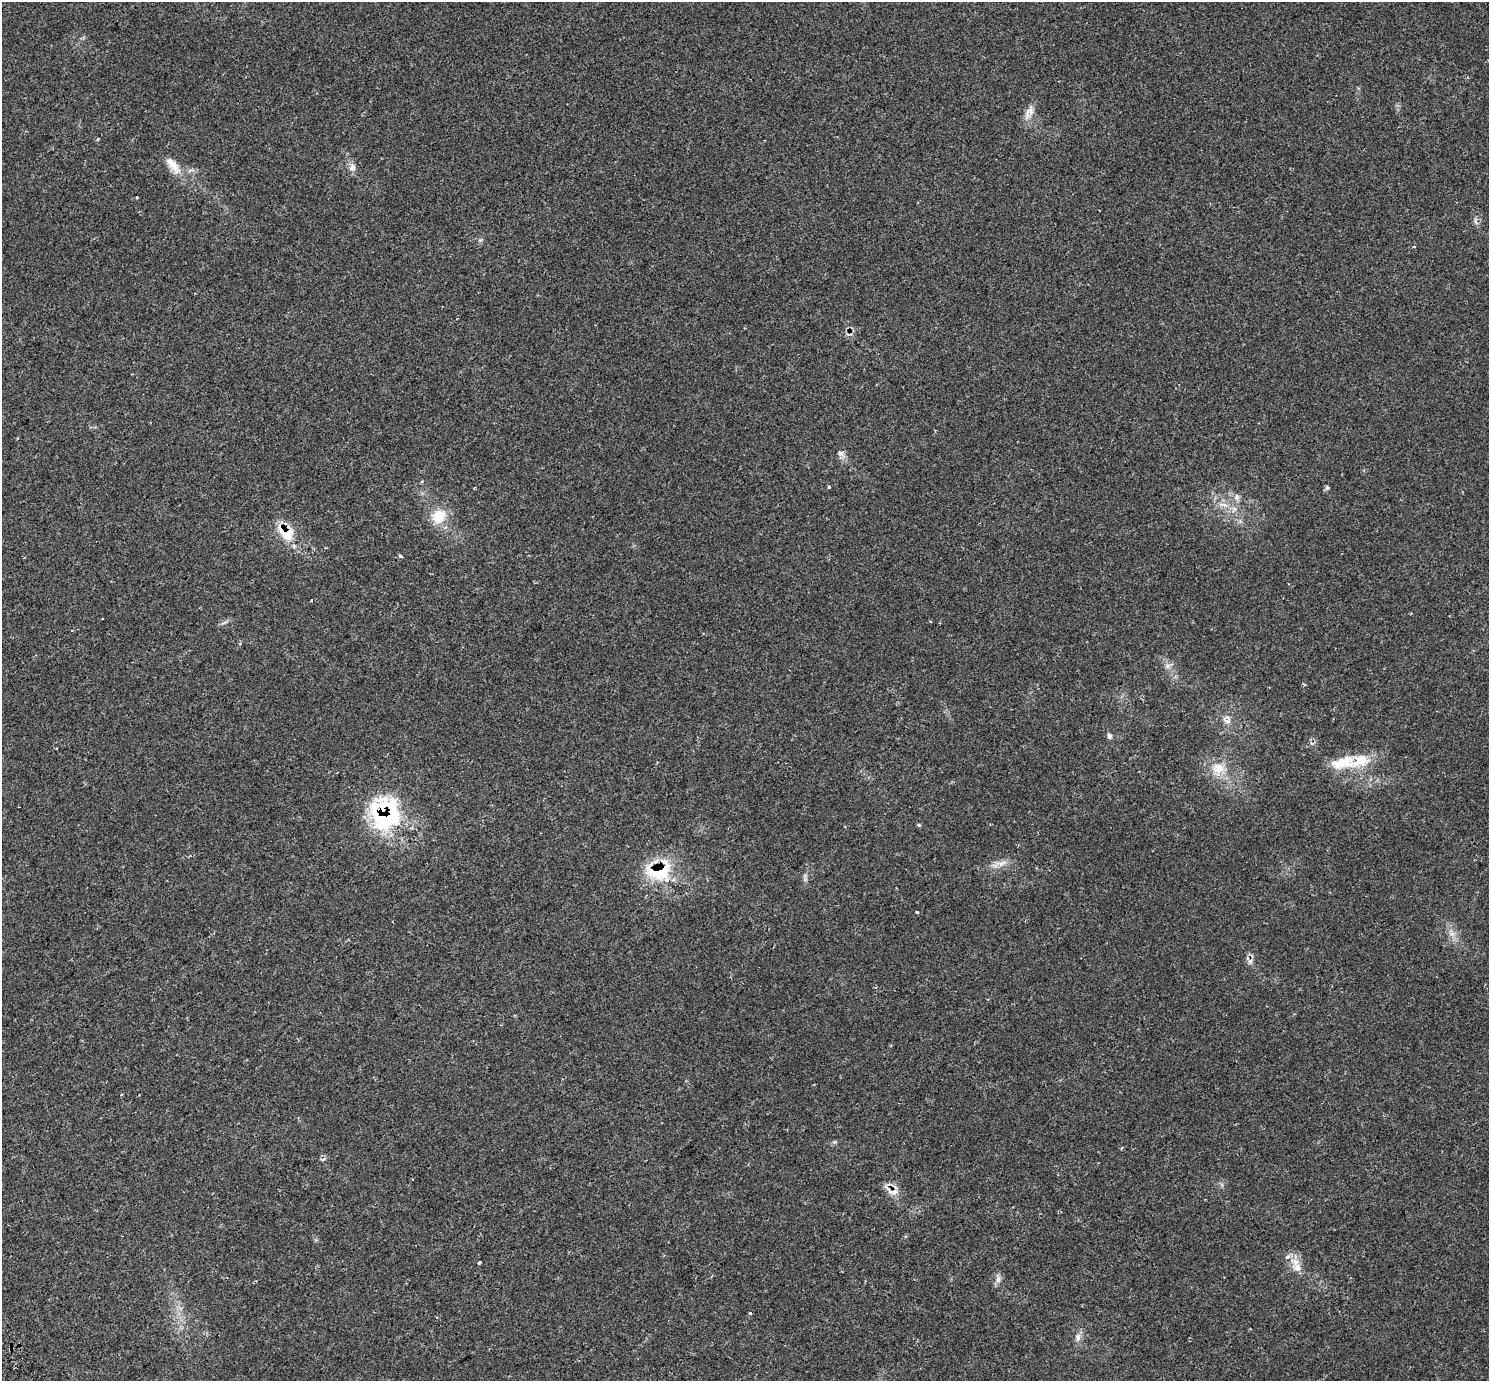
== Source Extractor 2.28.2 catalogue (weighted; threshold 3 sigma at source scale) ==
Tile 7 of 4 x 4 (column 3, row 2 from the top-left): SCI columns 3049-4535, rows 3046-4424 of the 6091 x 6029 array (HDU 1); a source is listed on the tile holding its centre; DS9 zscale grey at full resolution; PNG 1491 x 1383 px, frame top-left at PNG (2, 2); no overlay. Shown black and unused: <1% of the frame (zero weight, under 2 of 3 exposures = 5% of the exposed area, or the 3 px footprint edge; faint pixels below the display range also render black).
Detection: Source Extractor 2.28.2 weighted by HDU 2 'WHT'; one run over the whole footprint, this tile lists its part. Background 0.0225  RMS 0.0032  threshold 0.0145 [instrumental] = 3 sigma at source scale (4.5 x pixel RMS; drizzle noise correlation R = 1.50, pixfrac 1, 0.0396/0.0396 arcsec/px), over >= 5 px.
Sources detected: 41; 2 cosmic-ray / hot-pixel residue — not listed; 3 inside a brighter listed object's ellipse — not listed separately; the other 36 listed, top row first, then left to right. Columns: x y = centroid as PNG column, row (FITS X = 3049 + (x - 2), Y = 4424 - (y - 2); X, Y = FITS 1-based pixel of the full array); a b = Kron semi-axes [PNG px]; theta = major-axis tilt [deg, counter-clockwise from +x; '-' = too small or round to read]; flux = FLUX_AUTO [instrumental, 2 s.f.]
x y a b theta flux
1029 111 21 9 57 2.4
173 165 29 10 -50 4
352 168 10 8 61 1.4
137 197 3 3 - 0.29
1414 246 4 3 - 0.3
841 453 11 8 -36 1.3
422 481 5 3 - 0.25
829 487 3 3 - 0.54
474 488 3 2 - 0.32
1327 488 6 5 - 0.51
1237 497 9 7 -81 1.1
1224 504 14 3 -12 1.2
438 516 21 18 49 6.1
286 533 25 17 -36 7.6
400 556 5 4 - 0.52
311 600 3 3 - 0.69
1167 666 7 6 - 0.94
1226 721 13 6 -20 1.3
1109 736 7 5 -71 0.83
1359 761 28 19 16 8.2
1218 768 19 18 - 5.7
385 818 46 38 -10 28
919 825 5 4 - 0.4
1001 863 15 8 17 2.1
659 871 38 29 7 16
917 912 3 3 - 1
1250 961 8 6 67 0.98
834 1142 7 4 1 0.43
324 1159 8 3 38 0.5
893 1192 20 8 -7 2.3
479 1262 3 3 - 1.4
1297 1267 13 10 -39 2.9
998 1279 12 6 80 1.2
750 1313 3 3 - 1.5
437 1317 3 3 - 0.48
1078 1337 13 7 84 1.4
Overlapping masked pixels (flux is a lower limit): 4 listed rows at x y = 286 533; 385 818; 659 871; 893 1192